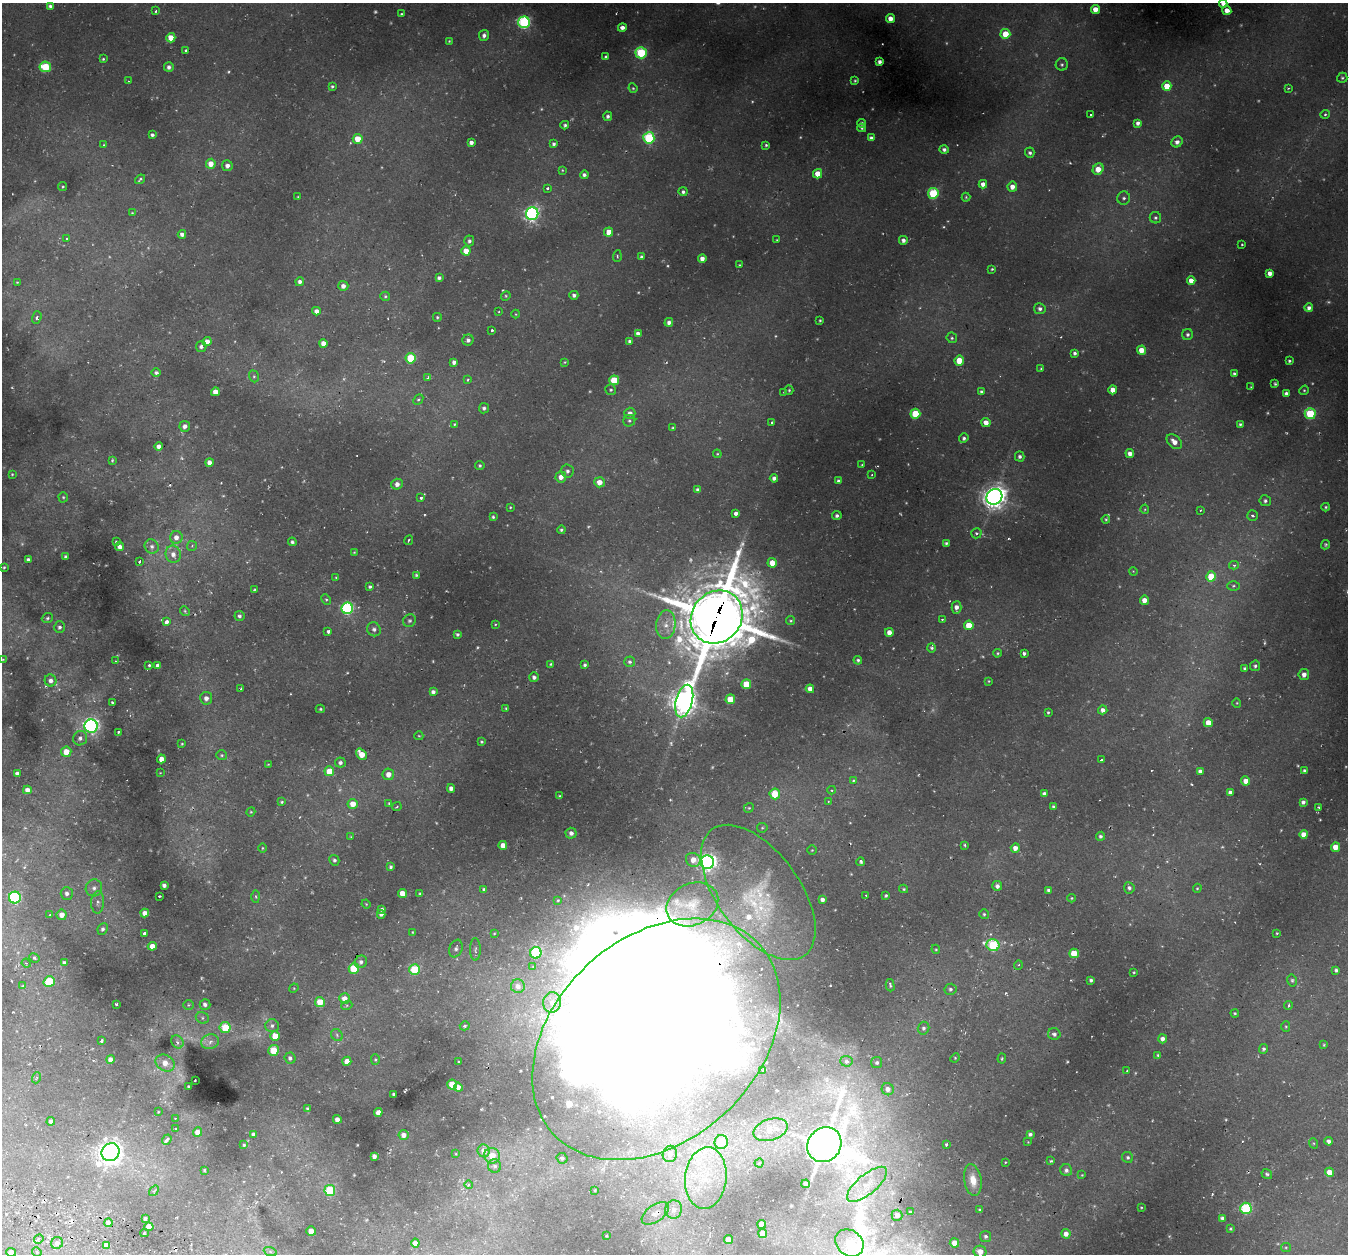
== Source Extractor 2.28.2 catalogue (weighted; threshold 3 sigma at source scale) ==
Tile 7 of 4 x 4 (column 3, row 2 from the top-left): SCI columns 2758-4103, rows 2760-4011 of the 5486 x 5531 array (HDU 1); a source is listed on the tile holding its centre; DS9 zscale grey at full resolution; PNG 1350 x 1256 px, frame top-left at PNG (2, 3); each listed source drawn as its Kron ellipse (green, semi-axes under 4 px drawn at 4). Shown black and unused: <1% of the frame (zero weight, under 2 of 3 exposures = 6% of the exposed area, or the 3 px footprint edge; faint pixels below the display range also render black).
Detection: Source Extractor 2.28.2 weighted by HDU 2 'WHT'; one run over the whole footprint, this tile lists its part. Background 0.0339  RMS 0.005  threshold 0.0223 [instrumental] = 3 sigma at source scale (4.5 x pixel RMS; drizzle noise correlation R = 1.50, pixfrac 1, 0.05/0.05 arcsec/px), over >= 5 px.
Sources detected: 557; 46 too faint to see at this stretch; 1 inside a brighter object's white glare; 16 cosmic-ray / hot-pixel residue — neither listed nor drawn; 9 inside a brighter listed object's ellipse — not listed separately; the other 485 listed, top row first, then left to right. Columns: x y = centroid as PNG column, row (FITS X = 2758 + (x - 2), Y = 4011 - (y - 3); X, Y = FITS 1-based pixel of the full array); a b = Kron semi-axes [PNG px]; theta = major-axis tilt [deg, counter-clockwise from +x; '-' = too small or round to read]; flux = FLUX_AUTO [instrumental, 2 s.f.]
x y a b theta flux
1223 4 4 4 - 2.7
50 6 4 4 - 1.2
1095 9 4 4 - 5.9
1227 10 4 4 - 4.9
156 11 3 3 - 0.72
402 14 4 3 - 0.71
891 19 4 4 - 5.1
524 22 6 6 - 74
622 27 4 4 - 2.5
1005 34 5 5 - 12
484 35 5 5 - 2.1
171 38 4 4 - 6.2
449 41 3 3 - 0.46
186 51 3 3 - 1.1
641 53 5 5 - 44
606 57 4 3 - 1.1
103 59 3 3 - 0.62
879 62 4 3 - 1.7
1062 64 6 6 - 1.2
45 67 6 5 - 24
169 67 5 5 - 2.1
1342 78 5 5 - 1
128 81 4 3 - 4.2
855 81 3 2 - 0.56
332 86 4 4 - 0.74
1167 86 5 4 - 9.8
633 88 5 4 - 0.59
1288 88 4 2 - 0.55
1325 114 5 4 - 0.77
1091 115 3 3 - 0.76
608 116 5 4 - 1.4
862 123 4 3 - 1.2
1138 123 4 4 - 2.1
565 125 4 4 - 1
862 128 4 3 - 0.68
152 135 4 3 - 1.2
649 138 5 5 - 51
871 138 4 4 - 1.6
358 139 5 5 - 8.1
1177 142 6 5 - 2.4
471 143 4 4 - 2.3
554 144 4 3 - 1.3
103 145 4 3 - 0.64
766 145 3 3 - 0.73
944 149 5 4 - 1.6
1030 153 5 4 - 1.3
211 164 5 5 - 5.6
227 166 5 5 - 2.6
1098 169 6 5 - 6.8
562 170 4 3 - 0.47
818 174 5 4 - 6.8
584 175 4 4 - 1.7
140 179 5 3 - 0.82
983 184 4 4 - 2.8
63 187 4 4 - 0.61
1012 187 5 5 - 3.5
547 188 3 3 - 1
683 192 4 4 - 1.2
933 193 5 5 - 37
298 197 3 3 - 0.42
966 197 4 4 - 0.57
1124 198 6 6 - 1.3
132 213 3 3 - 0.39
532 214 6 6 - 120
1155 218 6 5 - 1.2
609 232 4 4 - 6.1
182 234 4 4 - 2.1
67 239 3 3 - 1
777 240 3 3 - 0.5
903 240 4 4 - 1.9
469 241 5 5 - 1.4
1242 244 3 2 - 0.43
466 251 4 4 - 6.4
617 256 6 3 85 0.6
641 257 4 4 - 1.2
702 258 4 4 - 3
740 265 3 3 - 0.55
992 269 3 3 - 0.55
1270 273 4 4 - 3.2
439 278 4 4 - 1.5
1191 281 4 4 - 4.6
17 282 4 3 - 0.55
300 282 4 4 - 1.9
343 286 5 5 - 3
574 295 4 4 - 1.9
385 296 5 4 - 0.85
506 296 5 4 - 0.66
1309 308 4 4 - 1.9
1040 309 6 5 - 1.8
316 311 4 4 - 2.6
499 311 3 3 - 0.44
516 314 4 4 - 0.5
37 317 6 4 72 1.7
437 317 4 4 - 0.73
820 320 3 3 - 0.6
669 322 4 4 - 2.1
492 330 3 3 - 1.2
638 334 4 4 - 3.2
1188 334 5 5 - 1.4
952 338 5 5 - 0.89
468 340 6 5 - 1.6
629 341 4 3 - 1.1
207 342 4 4 - 4.4
323 343 4 4 - 4.5
201 346 5 5 - 1.7
1141 350 4 4 - 7
1075 353 4 3 - 1.3
410 358 5 5 - 24
959 360 5 4 - 9.4
1289 361 3 3 - 0.86
454 362 4 4 - 1.9
565 362 3 3 - 0.48
1041 369 4 3 - 0.6
156 372 5 4 - 1.1
1234 374 4 4 - 1.2
254 376 6 4 -69 0.74
428 378 4 3 - 1.2
468 380 4 3 - 0.9
614 380 5 5 - 21
1275 384 4 3 - 0.78
1251 387 3 3 - 0.4
611 390 5 5 - 0.91
789 390 4 4 - 0.66
1113 390 4 4 - 4.8
1304 390 5 4 - 0.65
215 392 4 4 - 4.9
784 392 4 2 - 0.33
981 392 4 3 - 1.3
1286 393 4 4 - 1.7
418 399 6 4 47 0.89
484 408 5 5 - 1.5
630 413 5 5 - 2.9
915 414 5 5 - 23
1310 414 5 5 - 35
629 421 6 5 - 0.94
986 422 5 4 - 4.1
772 423 3 3 - 1.2
454 424 4 3 - 0.97
1240 424 3 3 - 0.79
185 426 5 5 - 2.3
673 428 4 3 - 0.79
964 438 5 4 - 1.2
1174 442 9 6 -43 4.5
158 446 4 4 - 2.6
1130 453 4 4 - 3.1
717 454 4 4 - 0.51
1020 456 5 4 - 1.3
112 460 4 3 - 0.6
209 462 4 4 - 2.6
480 465 4 4 - 0.85
862 465 3 3 - 0.55
567 471 6 6 - 1.6
12 474 3 3 - 0.45
872 474 3 2 - 0.6
561 477 5 5 - 3.8
774 478 4 4 - 2
838 481 4 4 - 0.98
600 482 5 5 - 5
397 484 5 5 - 3.2
698 490 4 4 - 2
63 497 5 4 - 0.69
994 497 8 7 - 480
421 498 3 3 - 1.5
1265 501 6 5 - 1.4
510 507 3 2 - 0.47
1326 507 4 4 - 0.83
1145 509 4 4 - 0.57
1201 510 3 3 - 0.4
736 513 3 3 - 24
837 516 4 4 - 1.4
1252 516 5 5 - 0.99
493 517 4 3 - 0.77
1106 519 4 4 - 0.65
561 530 4 4 - 0.87
976 533 5 5 - 1.2
176 537 6 6 - 3.5
409 540 5 2 - 0.96
116 542 4 3 - 0.65
292 542 4 4 - 1.1
946 543 4 3 - 0.97
1325 545 5 4 - 0.73
152 546 7 7 - 2
192 546 5 5 - 0.73
120 547 4 4 - 2.9
354 552 4 3 - 0.5
173 554 8 7 - 3.5
66 557 4 4 - 1.6
28 559 3 3 - 1.4
140 561 3 3 - 1.2
772 563 4 4 - 6.4
1234 565 5 4 - 0.94
4 567 3 3 - 0.56
1133 571 4 3 - 0.39
416 575 4 3 - 0.75
1211 576 5 5 - 16
336 577 4 3 - 0.48
1233 586 6 4 0 0.83
370 587 4 3 - 1.1
254 589 3 3 - 0.48
326 599 5 4 - 0.69
1144 600 4 4 - 3.9
956 607 6 5 - 3.1
347 608 6 5 - 76
185 611 5 4 - 0.7
239 616 5 5 - 1.4
717 617 28 24 50 3900
47 618 6 5 - 0.91
942 619 3 2 - 0.71
409 621 7 6 - 1.2
791 621 4 4 - 0.62
166 622 4 3 - 5.2
495 624 3 3 - 0.43
666 625 14 9 84 5.1
969 625 5 4 - 12
59 627 6 5 - 1.4
374 629 7 6 - 1.9
328 631 4 3 - 1.4
889 632 4 4 - 3.8
457 634 4 3 - 1
932 648 4 4 - 0.95
997 653 4 3 - 0.62
1024 653 4 3 - 1.2
3 659 4 2 - 0.37
858 660 4 4 - 1.1
115 661 3 2 - 0.32
630 662 5 5 - 1.2
551 664 4 3 - 0.68
149 665 3 3 - 2.4
585 665 3 3 - 0.95
158 666 4 4 - 3
1255 666 5 5 - 1.2
1245 669 3 3 - 1.1
1304 674 5 5 - 3.3
534 677 5 4 - 1.9
50 681 6 6 - 2.4
989 681 3 3 - 0.5
746 684 5 4 - 14
241 689 3 3 - 0.67
810 689 4 4 - 4.1
433 692 4 4 - 1.8
206 698 6 6 - 2.9
730 699 5 5 - 12
684 701 17 8 75 590
112 702 3 3 - 0.61
1237 703 4 4 - 0.52
506 708 3 3 - 0.64
320 709 4 4 - 0.61
1103 710 4 4 - 2.4
1048 712 3 3 - 0.71
1208 723 4 4 - 8.5
91 726 6 6 - 190
118 732 3 2 - 1.2
419 736 4 4 - 0.62
80 738 7 7 - 2
481 742 3 3 - 0.72
182 744 3 2 - 0.5
66 752 5 5 - 7.4
362 754 6 4 -48 8.3
222 755 5 5 - 0.74
161 759 4 4 - 4.3
1101 760 3 3 - 2.4
340 762 5 5 - 1.6
268 764 4 2 - 0.35
329 771 5 5 - 9.7
1200 771 4 4 - 1.9
1305 771 4 4 - 1.7
160 773 3 2 - 0.26
17 774 4 4 - 2.8
388 774 6 5 - 4.5
853 780 4 3 - 0.56
1246 781 4 4 - 4.6
451 788 4 4 - 2.5
27 790 4 4 - 3.1
832 790 4 3 - 0.97
1230 792 4 4 - 2.2
775 794 5 5 - 12
1044 794 4 4 - 2.4
560 796 3 2 - 0.54
828 801 3 3 - 0.64
282 802 3 3 - 0.65
1303 802 4 4 - 1.6
389 803 3 3 - 0.54
353 804 5 5 - 6
397 806 5 3 - 0.6
1053 807 3 3 - 1
1319 807 3 2 - 0.71
749 808 5 4 - 0.61
251 812 5 4 - 0.58
762 828 5 5 - 0.71
571 833 5 5 - 2.3
1304 834 4 4 - 5.2
1100 836 4 4 - 1.2
351 837 3 3 - 0.39
503 845 4 4 - 4.4
965 845 4 3 - 0.59
1336 847 4 4 - 7.5
262 848 5 3 - 0.5
1015 848 4 4 - 3.5
812 850 5 4 - 0.57
334 860 5 4 - 1
693 860 7 6 - 4.3
707 862 7 7 - 230
861 862 4 3 - 1.1
390 867 4 3 - 1
164 885 4 3 - 1.9
997 886 5 5 - 2.1
94 888 8 8 - 2.5
1129 888 5 5 - 1.6
1197 888 5 4 - 0.57
484 889 4 4 - 0.98
904 889 4 3 - 0.7
1048 890 4 3 - 1
758 892 78 41 -53 73
67 893 6 6 - 1.9
402 893 4 4 - 7.5
420 893 4 3 - 0.58
866 895 3 3 - 0.96
886 895 3 3 - 0.73
159 896 3 2 - 0.59
256 897 6 3 -88 0.71
15 898 6 6 - 69
1072 898 4 4 - 0.54
558 900 4 3 - 0.55
822 900 4 4 - 1.8
98 902 11 6 88 2.2
366 904 5 3 - 0.38
692 904 27 21 26 13
382 909 4 3 - 1.2
145 913 4 4 - 3.5
381 914 4 4 - 1.5
984 914 5 5 - 0.89
50 915 3 3 - 1
62 915 5 5 - 4.1
103 929 6 5 - 1.4
412 932 4 2 - 0.36
145 933 4 4 - 2
494 933 4 3 - 0.45
1277 933 3 2 - 0.47
993 945 6 6 - 43
152 946 4 4 - 4.7
456 949 9 6 68 1.6
475 949 11 5 -90 1.3
936 949 5 4 - 0.59
536 953 6 5 - 41
1074 953 5 5 - 11
34 958 5 3 - 0.67
361 962 6 6 - 1.7
26 963 4 3 - 0.45
64 963 4 3 - 0.98
1018 965 5 4 - 0.62
533 966 3 2 - 0.33
354 968 5 5 - 21
415 969 5 5 - 27
1336 970 4 3 - 1.1
1134 972 3 3 - 0.47
1091 980 4 3 - 1.1
1292 980 6 4 -76 0.85
49 981 6 5 - 21
890 985 6 4 -75 0.86
23 986 4 4 - 0.58
518 986 7 7 - 3
294 988 5 4 - 0.46
950 989 6 5 - 1.4
344 998 5 5 - 4.1
320 1002 5 5 - 11
552 1002 10 9 - 4.1
116 1004 3 3 - 1.4
205 1004 5 5 - 1.8
188 1005 5 5 - 0.76
347 1005 5 4 - 0.58
1288 1006 4 4 - 1
1235 1013 4 4 - 0.7
202 1018 7 5 -24 1.1
272 1026 7 6 - 1.4
465 1026 5 4 - 1.3
225 1027 5 5 - 15
1286 1027 5 4 - 0.61
924 1028 6 5 - 1.5
1054 1034 6 6 - 1.6
337 1035 6 5 - 0.91
275 1036 5 4 - 11
656 1039 140 101 43 2600
1163 1039 4 4 - 2.4
101 1040 3 3 - 1.9
177 1042 7 5 -48 1.7
210 1042 9 7 17 2.9
1324 1045 4 3 - 0.53
1264 1049 5 4 - 1
274 1050 5 5 - 11
1158 1055 4 3 - 0.72
290 1058 5 5 - 1.6
955 1058 5 4 - 0.5
110 1059 4 4 - 2.4
375 1059 5 4 - 0.59
1002 1059 5 3 - 0.61
347 1061 4 4 - 4.7
846 1061 6 5 - 2.1
459 1062 3 3 - 0.57
877 1062 5 5 - 1.3
165 1063 10 8 -29 5.7
763 1070 4 3 - 1.7
1127 1071 3 2 - 0.52
36 1078 5 3 - 0.54
195 1080 3 2 - 0.5
452 1084 5 5 - 14
189 1087 3 3 - 1
458 1087 4 4 - 2.6
888 1089 6 6 - 2.8
394 1094 3 3 - 0.97
308 1109 3 3 - 0.86
158 1112 3 2 - 0.37
378 1112 4 4 - 3.5
175 1118 3 2 - 0.36
337 1119 4 4 - 2.9
51 1121 4 4 - 1.7
175 1129 3 3 - 2.1
770 1130 18 10 16 8.1
198 1132 5 4 - 4.1
254 1134 4 4 - 2.1
1030 1134 4 3 - 1.3
403 1135 5 5 - 3.1
167 1140 5 3 - 3.4
1329 1141 4 4 - 2.1
721 1142 7 6 - 11
1028 1142 3 3 - 0.32
1313 1143 5 3 - 0.54
946 1144 3 3 - 1
244 1145 4 3 - 0.68
824 1145 18 16 51 1500
484 1151 6 6 - 4.3
111 1152 9 8 - 460
456 1154 3 2 - 0.31
670 1154 8 7 - 2.5
374 1156 4 4 - 2.4
492 1156 8 7 - 6.7
1128 1157 6 5 - 1.1
562 1158 5 5 - 1.4
1051 1161 3 3 - 0.65
1005 1162 3 3 - 0.61
759 1163 4 4 - 0.76
495 1166 7 6 - 1.4
204 1170 3 3 - 0.62
1066 1170 6 5 - 1.8
1329 1172 4 4 - 6.6
1267 1174 5 5 - 0.88
1082 1175 3 2 - 0.37
706 1178 31 21 84 24
973 1180 16 8 -81 7.8
806 1184 4 4 - 2.8
867 1184 25 10 40 8.1
468 1185 4 4 - 1.2
330 1190 5 5 - 27
595 1190 3 2 - 0.47
154 1191 6 3 53 0.55
1141 1207 3 2 - 0.43
1246 1208 5 5 - 52
674 1210 9 8 - 3.5
980 1210 4 3 - 1.1
910 1211 4 3 - 0.84
655 1213 16 8 35 4.1
897 1215 5 5 - 3.1
1222 1218 4 4 - 1.3
145 1219 3 3 - 1
108 1223 4 4 - 2.5
762 1224 4 4 - 4.9
149 1227 4 4 - 7
1230 1229 4 3 - 0.67
311 1231 5 4 - 6.2
144 1233 4 2 - 0.61
763 1234 4 4 - 5.4
1066 1234 5 4 - 3.3
606 1236 3 2 - 0.45
986 1236 5 5 - 1.4
39 1239 5 4 - 1.1
729 1239 4 4 - 3.7
57 1243 6 6 - 2.1
415 1243 4 4 - 3.4
849 1243 15 12 -39 15
954 1243 4 4 - 5.7
106 1245 4 4 - 2.4
1286 1247 5 4 - 0.63
270 1251 7 4 -20 1.1
11 1252 5 4 - 4.6
37 1252 5 4 - 0.85
980 1252 6 6 - 5
Overlapping masked pixels (flux is a lower limit): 3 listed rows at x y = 717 617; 656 1039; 655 1213
Isophote crosses this tile's border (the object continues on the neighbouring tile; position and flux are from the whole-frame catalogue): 3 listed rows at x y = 1223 4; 11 1252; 980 1252